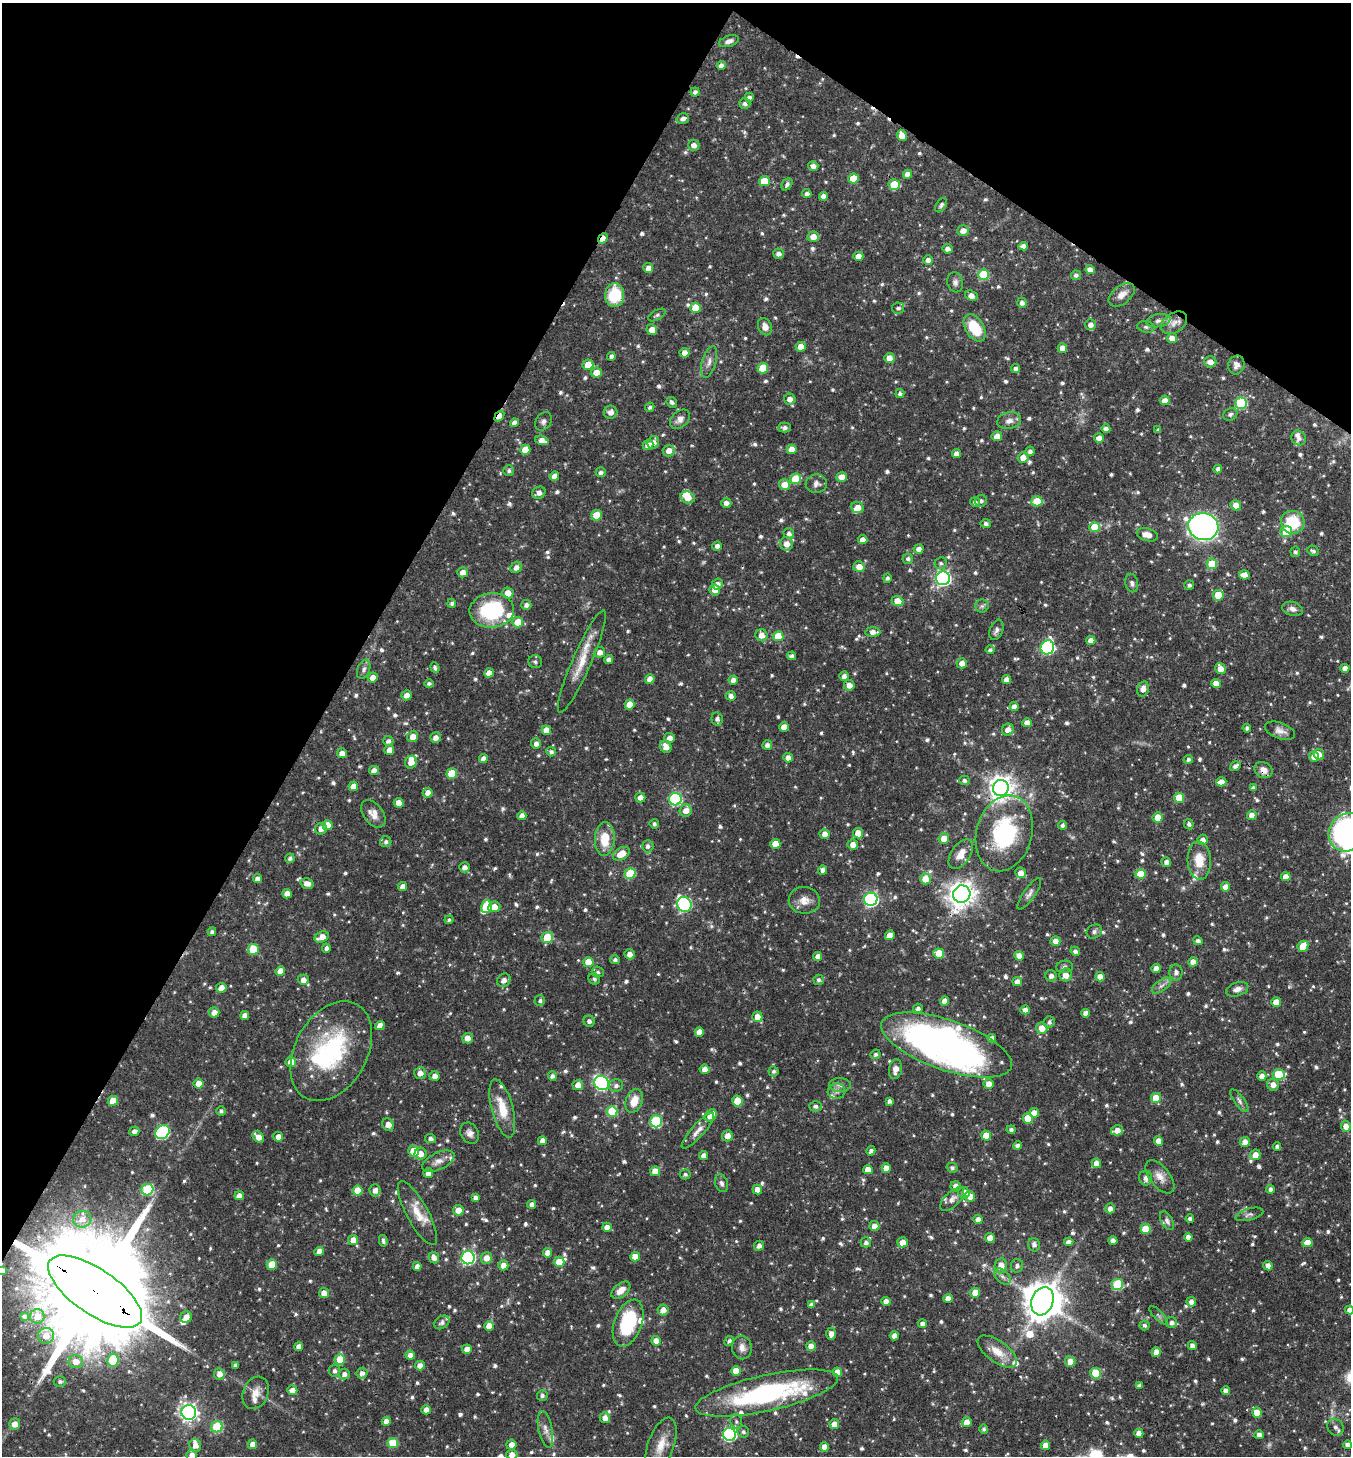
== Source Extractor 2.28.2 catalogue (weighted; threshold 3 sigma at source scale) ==
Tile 2 of 4 x 4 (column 2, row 1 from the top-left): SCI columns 1500-2848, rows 4372-5825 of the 5834 x 5828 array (HDU 1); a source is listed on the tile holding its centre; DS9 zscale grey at full resolution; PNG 1353 x 1458 px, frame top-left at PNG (2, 3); each listed source drawn as its Kron ellipse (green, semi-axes under 4 px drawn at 4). Shown black and unused: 31% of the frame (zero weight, under 3 of 4 exposures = <1% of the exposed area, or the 3 px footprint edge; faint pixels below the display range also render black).
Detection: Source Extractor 2.28.2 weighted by HDU 2 'WHT'; one run over the whole footprint, this tile lists its part. Background 0.0593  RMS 0.0034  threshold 0.0151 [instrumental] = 3 sigma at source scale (4.5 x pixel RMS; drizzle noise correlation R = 1.50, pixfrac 1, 0.05/0.05 arcsec/px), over >= 5 px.
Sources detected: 915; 3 too faint to see at this stretch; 2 inside a brighter object's white glare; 3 cosmic-ray / hot-pixel residue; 1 long thin detection or spike segment (spike, bleed or trail) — neither listed nor drawn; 27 inside a brighter listed object's ellipse — not listed separately; of the other 879, all 500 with FLUX_AUTO >= 0.827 (the completeness limit of this list) listed and drawn (379 fainter detections not listed), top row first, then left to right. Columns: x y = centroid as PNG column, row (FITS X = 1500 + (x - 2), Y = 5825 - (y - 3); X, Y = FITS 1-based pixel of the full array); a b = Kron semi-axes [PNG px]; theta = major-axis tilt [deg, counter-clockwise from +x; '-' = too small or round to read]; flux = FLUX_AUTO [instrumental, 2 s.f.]
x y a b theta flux
729 41 10 5 18 1.5
721 66 4 4 - 1.8
695 92 4 4 - 1.1
749 97 4 4 - 1.1
745 104 6 5 - 1
683 119 6 5 - 1.4
902 135 6 4 -62 3.2
694 145 6 5 - 1.8
813 166 5 4 - 1.7
908 174 4 4 - 2.5
853 178 5 5 - 7.2
764 181 5 5 - 7.7
787 184 7 4 55 1.1
894 185 5 5 - 11
807 194 4 4 - 1.4
823 196 4 4 - 2.2
941 205 8 4 57 0.86
963 231 6 5 - 2.3
813 237 6 5 - 3.1
603 238 5 4 - 3.6
1023 246 5 4 - 1.9
947 249 5 4 - 1.6
778 254 5 5 - 1.6
858 256 5 4 - 2.9
928 260 5 4 - 1.4
648 268 5 5 - 2.6
1090 270 5 4 - 2.4
983 275 5 5 - 17
1076 275 5 5 - 1.1
955 282 10 8 -74 1.4
615 295 12 9 84 13
1122 295 15 9 39 3
971 296 6 5 - 2.7
1022 303 5 4 - 1.4
695 308 5 5 - 6.9
898 308 6 5 - 1.1
657 315 10 5 28 0.84
1158 321 12 6 10 1.6
1174 323 14 9 34 2.7
1090 325 5 5 - 1.9
765 327 9 6 -64 2.5
1146 327 9 5 -10 0.87
975 328 15 9 -58 12
652 330 5 5 - 3
1172 338 5 5 - 2.7
801 347 5 5 - 3.6
1062 348 5 4 - 2.7
684 353 5 5 - 2.8
611 356 4 4 - 1.1
889 358 5 5 - 2.4
709 362 16 7 75 2.1
1210 362 6 5 - 2.5
588 365 5 5 - 5.9
1236 365 9 8 - 2
763 368 5 5 - 8.8
1015 369 4 4 - 1.2
596 373 5 5 - 4.4
900 394 4 4 - 1.1
790 399 6 5 - 2.3
1165 400 5 4 - 2.4
672 402 6 5 - 1
1241 403 6 5 - 23
650 407 5 4 - 0.9
611 412 7 6 - 2.1
1230 414 7 6 - 0.84
499 416 6 4 53 3.6
680 419 11 8 42 2.1
544 421 10 7 53 1.4
1009 421 12 8 12 2
514 423 4 4 - 1.5
785 428 6 5 - 1.3
1106 429 5 4 - 1.4
1158 430 4 3 - 0.86
997 436 5 5 - 2.8
1099 438 5 4 - 2.4
1299 438 8 7 - 1.4
542 440 7 4 -18 2.7
653 443 6 5 - 2.2
648 445 6 5 - 2.6
792 449 5 4 - 3.6
525 450 5 5 - 5.7
669 451 6 5 - 2.9
1030 451 4 4 - 1.2
957 454 4 4 - 2.6
1023 458 5 5 - 3
1218 469 4 4 - 1.2
509 471 5 5 - 0.87
601 472 5 5 - 1.1
554 476 5 4 - 2.3
842 477 5 5 - 3.7
795 479 5 5 - 10
816 484 10 9 - 1.9
785 485 5 5 - 4.5
539 493 7 6 - 1.8
688 497 7 5 -21 4.7
981 501 6 6 - 1.1
1037 501 5 5 - 9
975 502 5 5 - 0.96
726 503 5 4 - 1.7
1236 505 5 5 - 3.3
857 507 6 5 - 3
596 515 5 5 - 7.1
1293 522 12 11 - 13
986 523 5 4 - 1.1
1095 527 5 5 - 9.3
1203 527 15 13 -16 120
1286 532 5 5 - 12
789 534 5 5 - 1.3
1147 535 11 6 -15 3.1
863 540 4 4 - 2.4
786 544 6 6 - 3.2
717 546 5 4 - 1.4
919 549 5 4 - 1.7
1313 551 6 5 - 0.85
1295 552 5 5 - 0.87
908 559 5 5 - 0.93
941 563 6 5 - 0.83
1212 564 5 5 - 8.8
859 566 5 5 - 3.2
516 567 6 5 - 1.9
463 572 5 5 - 2.6
1244 575 5 4 - 2.7
887 578 5 4 - 0.87
943 578 7 7 - 87
1132 583 9 6 -76 1.2
717 584 6 5 - 1.9
1189 585 5 5 - 0.94
715 590 5 5 - 2.7
508 593 6 5 - 3.5
1218 595 5 5 - 6.9
897 601 6 5 - 4.3
452 603 4 4 - 0.87
526 605 5 5 - 1.3
982 606 6 6 - 0.87
1292 609 10 7 -15 1.7
492 610 22 17 5 28
518 622 5 5 - 6.1
996 630 10 6 69 1.2
873 632 7 5 -2 2
761 635 6 6 - 2.9
778 636 5 5 - 8.1
1091 640 4 4 - 2.5
1047 647 7 6 - 54
990 650 4 4 - 0.91
600 652 5 5 - 2.5
792 656 4 4 - 1.2
609 660 4 4 - 1.8
535 662 7 6 - 0.83
582 662 55 9 66 8.4
962 663 5 5 - 3
435 668 6 4 -69 0.9
1345 668 4 4 - 2.4
364 669 10 6 69 1.3
1221 669 5 5 - 3.2
489 673 5 4 - 2.6
844 676 5 4 - 1.8
373 677 5 5 - 2.6
650 679 4 4 - 2.8
733 680 4 4 - 2.1
1006 680 4 4 - 2.6
429 683 4 4 - 0.86
1216 683 5 4 - 2.9
849 685 5 5 - 2.6
1143 689 8 5 75 2.3
407 695 5 5 - 2.4
731 696 5 4 - 1.9
629 704 5 5 - 4.1
1014 707 4 4 - 1.9
717 719 6 5 - 1.1
1027 723 5 4 - 2.3
784 727 5 4 - 3.4
1247 728 4 4 - 1.1
546 730 5 5 - 3.6
1008 730 6 5 - 2.3
1280 731 16 8 -19 2.2
413 736 5 5 - 2.9
435 738 5 5 - 2.2
670 738 5 5 - 2.2
388 741 5 5 - 1.3
536 744 5 5 - 1.7
767 745 5 4 - 1.6
666 747 6 5 - 3
389 750 5 5 - 2.5
551 752 5 4 - 1.1
342 753 5 5 - 2.6
1319 754 5 5 - 3.7
1314 757 5 5 - 3
788 758 5 4 - 2.7
483 759 4 4 - 2.1
1188 759 4 4 - 0.93
411 762 6 5 - 3.4
1235 766 5 4 - 1.4
1263 770 9 7 -31 2.9
374 771 5 4 - 2.6
452 773 5 5 - 10
964 780 5 4 - 1.1
1221 782 5 4 - 2.9
353 786 5 4 - 3.1
1001 788 8 8 - 340
1253 788 4 4 - 1.2
428 793 5 5 - 2
640 797 5 5 - 2.3
1179 798 5 5 - 8
675 799 6 6 - 42
399 803 5 4 - 3.6
686 811 6 6 - 2.7
373 814 15 9 -52 3.2
1252 815 5 5 - 2.5
522 816 4 4 - 2.4
1158 817 5 5 - 3.8
654 824 4 4 - 0.84
1189 824 5 4 - 0.95
328 825 5 5 - 4.3
1063 825 4 4 - 1.2
321 829 6 5 - 2.2
1347 832 20 18 50 120
858 833 5 5 - 4.3
1004 833 39 27 74 36
825 834 5 5 - 2.8
944 838 5 5 - 4.2
605 839 17 10 87 8.6
1203 840 5 5 - 2.3
386 842 5 5 - 1.1
775 844 5 5 - 4.5
853 845 5 5 - 2.9
648 846 6 5 - 1.3
621 854 9 6 33 5.3
961 854 17 9 55 4
290 858 5 4 - 0.95
1199 860 19 11 -86 7
1166 862 5 4 - 1.7
464 867 5 5 - 1.7
823 870 4 4 - 1.4
630 873 5 5 - 14
1021 873 5 5 - 2.7
1141 874 5 5 - 7.5
1286 877 5 4 - 2.9
257 879 4 4 - 1.7
925 879 5 5 - 5
307 884 6 5 - 2.3
402 886 4 4 - 2.3
1225 887 4 4 - 2.6
287 894 5 4 - 2.8
962 894 9 8 - 350
1029 894 19 6 54 1.6
871 899 7 6 - 66
804 900 15 13 -7 3.6
684 904 8 7 - 52
486 907 6 5 - 10
494 907 6 5 - 3.3
449 920 4 4 - 0.84
1094 931 8 6 32 1
212 932 4 4 - 0.95
890 935 5 4 - 2.9
322 937 7 5 24 3.4
547 937 6 5 - 8.4
1055 941 5 5 - 2.5
1198 941 5 4 - 1.1
1303 946 6 5 - 6.3
326 948 4 4 - 1.3
253 949 5 5 - 9.5
1075 951 5 4 - 1.3
939 953 5 5 - 7.1
630 954 5 5 - 2.2
818 956 4 4 - 2.1
1019 956 5 4 - 2.4
615 960 5 4 - 0.98
588 962 5 5 - 5.9
1193 962 5 4 - 2.6
1065 967 8 6 6 0.97
1156 969 5 4 - 2.5
280 971 5 4 - 3.5
598 972 6 5 - 0.83
1176 972 8 6 -90 1.4
1066 975 6 6 - 3.4
1051 976 5 5 - 1.5
1100 977 5 4 - 2.7
594 979 6 5 - 0.9
303 980 5 5 - 2.3
504 980 7 6 - 1.9
818 980 5 5 - 0.85
1017 982 5 4 - 2.4
1161 986 11 5 36 1.4
221 988 5 4 - 2.7
1237 989 11 7 18 1.7
540 1001 5 5 - 0.88
945 1001 4 4 - 3.1
1276 1002 5 5 - 4.9
918 1008 5 4 - 1.2
1025 1010 5 4 - 2.3
214 1012 5 5 - 2.6
1085 1013 4 4 - 2
245 1015 4 4 - 2.2
757 1017 5 5 - 3.1
589 1021 6 5 - 1.2
1049 1022 6 5 - 1
380 1026 5 4 - 2.7
1042 1028 5 5 - 3.9
699 1032 4 4 - 2.7
467 1038 5 5 - 2.8
992 1038 4 4 - 1.9
946 1045 68 25 -19 140
331 1051 53 36 61 41
875 1054 5 4 - 0.89
291 1062 5 5 - 3.4
705 1069 5 4 - 2.6
895 1069 10 6 80 2.5
774 1071 5 5 - 0.87
420 1073 6 6 - 2.4
1279 1074 6 5 - 13
435 1076 5 5 - 2.2
552 1076 4 4 - 1.3
1262 1076 5 4 - 2.6
602 1083 8 6 -38 66
198 1084 5 5 - 4
989 1084 5 5 - 3.3
578 1085 5 5 - 2.9
840 1085 11 7 -1 1.6
1273 1085 6 6 - 2.6
616 1086 7 6 - 1.3
836 1091 9 7 8 1.4
1156 1098 5 5 - 6
113 1101 5 5 - 6.1
634 1101 12 8 67 5.1
737 1101 5 5 - 7.4
889 1101 4 3 - 1.1
1239 1101 14 5 -54 1.2
816 1106 6 5 - 1.1
502 1108 30 10 -75 8.5
221 1111 4 4 - 0.9
612 1111 5 5 - 15
1034 1113 5 5 - 3.2
711 1115 6 5 - 7.1
1028 1118 5 5 - 7.2
656 1121 6 6 - 23
388 1125 6 5 - 2.6
1346 1126 5 5 - 2.5
1011 1130 4 4 - 1
1117 1130 6 5 - 2.7
134 1131 5 4 - 1.5
698 1131 23 6 48 2.8
162 1132 8 6 41 40
470 1133 11 8 -59 1.8
727 1136 5 5 - 2.7
986 1136 5 5 - 4.9
258 1137 7 4 -46 2.9
278 1137 5 5 - 2.7
430 1139 5 4 - 1.2
542 1141 4 4 - 2.3
1158 1141 4 4 - 3.1
1245 1142 5 5 - 2.5
1018 1146 4 4 - 1.4
1277 1147 4 4 - 1
413 1151 5 5 - 6.5
871 1151 5 3 - 1.1
421 1154 6 6 - 2.8
1255 1155 5 5 - 3.2
704 1156 4 4 - 2.1
438 1161 17 8 25 2.5
1096 1163 5 4 - 2.6
886 1168 4 4 - 2.8
952 1168 5 5 - 1.1
868 1170 5 4 - 3.4
655 1171 5 5 - 4.8
428 1173 5 5 - 2.1
685 1174 5 5 - 0.84
1160 1177 19 10 -52 3.3
1146 1178 7 6 - 1.9
721 1183 9 6 -69 1.2
956 1186 5 5 - 2.5
1270 1189 4 4 - 1.3
147 1190 6 5 - 23
375 1190 6 5 - 2.2
757 1190 5 4 - 2.9
358 1191 5 5 - 6.7
964 1193 6 5 - 3.3
239 1196 4 4 - 2.5
970 1196 5 5 - 3.4
475 1197 4 4 - 1.3
952 1199 15 7 44 2.1
532 1204 4 4 - 1.7
1110 1208 5 5 - 2
458 1210 5 5 - 3.3
417 1213 36 11 -61 6.8
1249 1214 14 6 15 1.4
82 1219 9 8 - 2.5
978 1219 4 4 - 2.1
1190 1219 4 4 - 0.99
1167 1220 10 5 -61 1.3
874 1226 5 5 - 2.8
607 1227 5 4 - 2.4
1146 1229 5 5 - 9.9
1188 1237 4 4 - 2.1
990 1238 5 4 - 3.1
353 1240 5 5 - 3
383 1241 6 3 -78 0.86
1113 1241 4 4 - 2.6
866 1242 5 5 - 1.3
902 1242 5 5 - 3.1
1069 1242 5 4 - 1.7
1307 1242 5 4 - 3.4
1034 1245 7 6 - 1.3
759 1246 5 5 - 1.7
319 1252 5 4 - 2.6
547 1253 4 4 - 2.7
635 1257 5 4 - 4.4
434 1258 6 5 - 2
468 1258 6 6 - 67
486 1258 5 5 - 3.3
559 1262 5 5 - 5.1
272 1265 5 5 - 8.2
503 1265 5 5 - 2.7
417 1266 4 4 - 1.7
1001 1266 7 6 - 3.8
1017 1266 7 6 - 1.1
1268 1266 5 4 - 2.5
2 1271 4 4 - 1.6
1002 1276 10 6 -44 1.4
1117 1285 5 5 - 22
621 1290 11 6 39 3.1
95 1292 55 22 -34 16000
324 1293 5 5 - 2.9
975 1293 5 5 - 3.8
948 1298 4 4 - 2.5
1042 1301 14 10 70 1000
886 1302 4 4 - 2.6
1191 1302 5 4 - 1.9
811 1305 4 4 - 1.7
663 1310 5 5 - 2.8
1350 1310 4 4 - 2.3
1158 1315 12 4 -45 0.95
24 1316 4 3 - 0.83
37 1316 7 7 - 3.5
186 1317 6 5 - 3.2
442 1322 8 6 34 1.1
628 1323 24 13 70 23
1172 1323 5 5 - 1.4
922 1324 4 4 - 1.8
1144 1325 5 5 - 0.88
489 1326 5 5 - 3.1
831 1334 6 5 - 2.1
46 1336 8 8 - 3.2
894 1336 4 4 - 2.4
656 1341 5 4 - 2.5
729 1341 5 4 - 0.91
811 1346 5 4 - 3.5
1192 1346 4 4 - 1.8
299 1347 4 4 - 2.2
742 1348 12 10 -80 2.3
467 1349 5 4 - 2.4
997 1352 23 10 -36 5.4
1156 1352 5 4 - 2.4
410 1355 5 4 - 2.2
113 1360 6 5 - 12
340 1360 5 5 - 8.5
1070 1361 5 5 - 3.3
76 1362 7 6 - 3.2
235 1365 4 3 - 1.1
420 1366 5 5 - 2.3
335 1371 6 5 - 1.2
736 1371 5 5 - 4.5
837 1372 5 4 - 3.4
362 1373 5 5 - 1.6
1096 1373 5 5 - 14
219 1374 6 5 - 2.6
344 1374 5 5 - 1.6
60 1381 6 5 - 0.95
1139 1385 4 4 - 0.95
292 1390 5 5 - 2.9
1226 1391 4 4 - 2.1
256 1393 17 12 69 3.7
767 1393 73 18 12 62
542 1396 5 5 - 0.88
426 1410 4 4 - 3
189 1412 7 7 - 130
1257 1413 5 5 - 6.2
605 1418 5 5 - 2.2
386 1421 4 4 - 2.2
736 1421 7 5 -75 0.84
967 1422 5 5 - 3.4
15 1424 6 5 - 2.9
834 1424 5 5 - 2.8
217 1427 6 5 - 19
1335 1427 9 7 -53 1.4
545 1429 18 7 -78 2.3
984 1429 5 4 - 0.9
743 1432 6 5 - 0.88
1139 1433 4 4 - 2.8
729 1434 6 6 - 47
1259 1435 4 4 - 2.2
393 1443 5 5 - 11
252 1444 5 5 - 2.4
195 1445 6 5 - 2.3
511 1445 5 5 - 2
661 1445 29 13 70 6
1045 1445 4 4 - 2.7
1347 1445 4 4 - 1.3
824 1447 4 4 - 3
192 1455 5 5 - 2.3
512 1455 5 5 - 2.8
Overlapping masked pixels (flux is a lower limit): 9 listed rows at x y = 603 238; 499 416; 1263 770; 1001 788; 1004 833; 331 1051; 2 1271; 95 1292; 767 1393
Isophote crosses this tile's border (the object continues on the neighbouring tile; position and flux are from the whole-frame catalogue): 5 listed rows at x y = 1347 832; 2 1271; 1350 1310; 192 1455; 512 1455